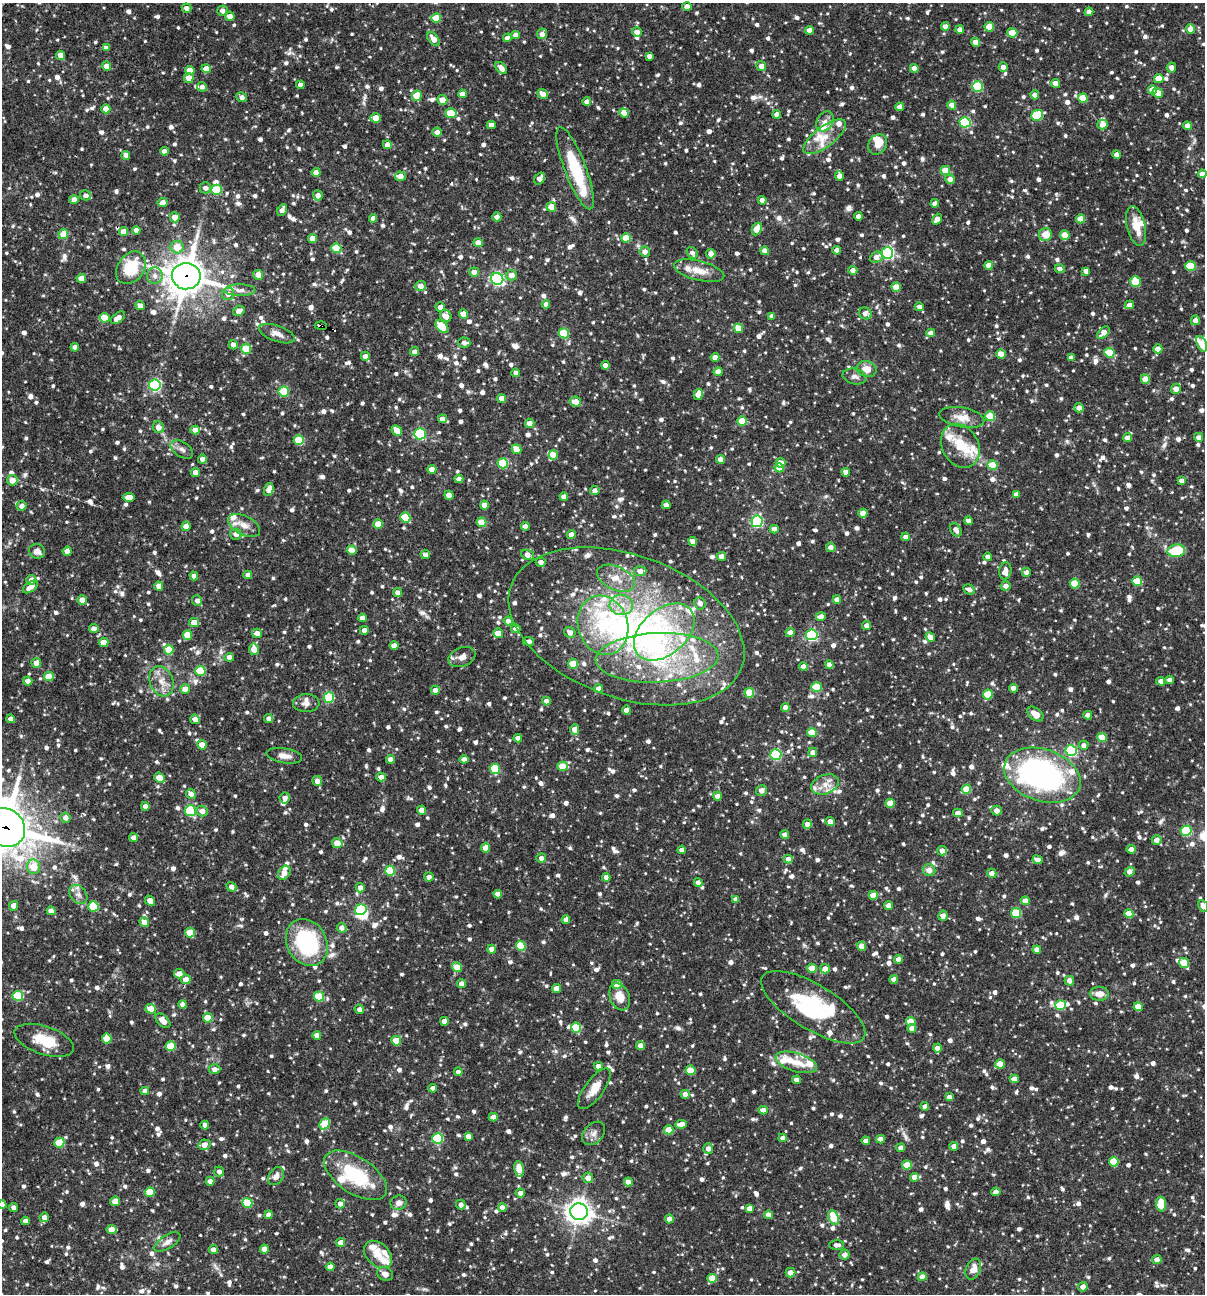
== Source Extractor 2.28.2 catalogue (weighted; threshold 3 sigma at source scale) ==
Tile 11 of 4 x 4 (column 3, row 3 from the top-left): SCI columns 2657-3859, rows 1293-2584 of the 5187 x 5169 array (HDU 1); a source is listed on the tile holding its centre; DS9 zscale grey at full resolution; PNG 1207 x 1296 px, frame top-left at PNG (2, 3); each listed source drawn as its Kron ellipse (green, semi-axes under 4 px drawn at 4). Shown black and unused: <1% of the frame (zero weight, under 3 of 4 exposures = <1% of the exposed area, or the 3 px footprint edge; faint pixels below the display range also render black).
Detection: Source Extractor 2.28.2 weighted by HDU 2 'WHT'; one run over the whole footprint, this tile lists its part. Background 0.0812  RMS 0.0038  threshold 0.0171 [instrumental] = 3 sigma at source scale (4.5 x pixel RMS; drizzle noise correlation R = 1.50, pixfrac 1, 0.05/0.05 arcsec/px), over >= 5 px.
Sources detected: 1559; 6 inside a brighter object's white glare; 4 cosmic-ray / hot-pixel residue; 1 long thin detection or spike segment (spike, bleed or trail) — neither listed nor drawn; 55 inside a brighter listed object's ellipse — not listed separately; of the other 1493, all 500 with FLUX_AUTO >= 1.88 (the completeness limit of this list) listed and drawn (993 fainter detections not listed), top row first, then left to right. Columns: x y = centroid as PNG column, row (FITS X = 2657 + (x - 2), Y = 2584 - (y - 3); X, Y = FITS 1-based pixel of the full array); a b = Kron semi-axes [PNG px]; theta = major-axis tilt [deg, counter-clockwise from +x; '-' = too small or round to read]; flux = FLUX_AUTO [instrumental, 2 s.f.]
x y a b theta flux
687 6 4 4 - 3.2
186 8 5 4 - 1.9
222 11 5 5 - 2
1089 12 4 4 - 2.6
230 16 5 4 - 2.7
436 18 5 5 - 8.3
945 26 4 4 - 2.6
989 27 5 4 - 7.5
1190 29 4 4 - 4.2
810 30 4 4 - 3.3
960 30 4 4 - 2.6
637 32 5 4 - 2.8
1012 33 5 5 - 9.3
542 34 5 5 - 2.7
516 35 4 4 - 2.8
507 38 4 4 - 2.3
433 39 8 5 -53 3.8
976 42 4 4 - 2.9
106 48 4 4 - 2.6
61 55 4 4 - 3.4
649 56 4 4 - 2.1
107 66 4 4 - 3.4
761 66 5 5 - 3
1003 67 4 4 - 2.7
1171 67 5 5 - 2.4
501 68 7 4 -50 2.4
914 68 4 4 - 3
206 69 4 4 - 3.8
190 70 5 4 - 5.1
189 78 5 5 - 3.8
1159 79 5 4 - 7.1
1055 83 4 4 - 4.2
300 85 4 4 - 2.4
978 86 5 5 - 25
202 87 5 4 - 2
1152 90 4 4 - 4.7
1158 93 5 4 - 5.7
462 94 4 4 - 2.9
543 94 5 4 - 3
1035 95 4 4 - 2.6
417 96 5 5 - 7.9
242 97 5 5 - 1.9
1083 98 5 4 - 8.4
442 100 5 5 - 3.9
587 102 4 4 - 2.7
952 105 4 4 - 4.1
899 107 4 4 - 2.7
106 109 4 4 - 3.8
451 113 6 5 - 9.9
624 113 5 4 - 3.9
777 114 4 4 - 2.2
1037 115 6 5 - 21
376 118 5 4 - 6.6
825 121 11 8 57 2.3
965 122 5 5 - 34
491 125 4 4 - 2.1
1102 125 5 5 - 2.9
1187 126 4 4 - 3.3
437 132 4 4 - 3.1
825 137 25 10 37 6.9
878 144 11 9 54 5.9
387 145 4 4 - 2.7
164 151 4 4 - 2.4
1117 154 4 4 - 2.9
126 155 4 4 - 2.6
575 168 44 10 -69 23
945 170 5 4 - 9.6
316 172 4 4 - 3.2
1202 174 4 4 - 2.9
400 176 5 4 - 3.5
839 176 4 4 - 2.7
539 178 6 5 - 2.2
950 179 5 4 - 2.7
205 188 6 5 - 1.9
216 190 5 5 - 16
86 195 5 5 - 2
318 195 5 5 - 2.7
74 199 4 4 - 2.8
762 200 4 4 - 2.2
163 203 5 4 - 3.5
935 203 4 4 - 2.2
551 207 5 5 - 6.3
282 210 6 4 63 2.1
858 216 4 4 - 2.1
175 217 5 5 - 4.2
497 217 4 4 - 2.6
373 218 4 4 - 2.2
937 219 6 4 53 3.2
1081 219 4 4 - 6.1
1136 226 20 9 -76 6.7
757 229 6 4 64 8
136 230 4 4 - 2.7
124 232 4 4 - 4.2
63 234 5 5 - 6.5
1045 235 6 6 - 5.9
1065 235 5 4 - 6.4
313 238 4 4 - 4.2
626 238 5 4 - 8.9
478 243 5 4 - 3.7
177 247 6 6 - 5.8
336 248 5 5 - 13
837 250 4 4 - 3.2
765 251 4 4 - 3.6
645 252 5 5 - 2.5
692 253 6 5 - 2
887 253 6 5 - 70
711 254 4 4 - 2.8
876 257 6 5 - 2.4
989 265 4 4 - 3.6
1190 266 5 5 - 13
131 268 18 13 55 16
1060 269 5 4 - 2.1
853 270 4 4 - 3.1
699 271 26 9 -14 6
1086 271 4 4 - 2.2
474 272 5 4 - 2.8
258 275 5 5 - 3.4
511 275 5 5 - 2.9
155 276 8 8 - 1.9
186 276 14 13 - 820
81 278 4 4 - 4.5
497 279 6 6 - 77
1135 282 5 5 - 13
421 286 5 5 - 2.8
896 287 4 4 - 7.3
240 290 15 6 0 2.3
228 294 6 6 - 2.5
546 304 4 4 - 2.2
1129 305 5 4 - 2.4
140 306 5 4 - 2.6
440 307 4 4 - 2.5
919 307 4 4 - 2.3
239 311 6 5 - 2.6
865 313 6 5 - 2.3
464 314 5 4 - 5.3
446 316 6 5 - 3.9
772 316 4 4 - 2.4
104 318 5 4 - 7.6
118 318 8 5 39 2.5
1195 320 5 4 - 2.5
321 326 6 3 -6 11
442 326 8 5 -47 10
738 328 5 4 - 6.1
564 333 5 5 - 23
931 333 4 4 - 2.9
1103 333 7 4 45 4.1
277 334 19 8 -19 3.2
464 343 6 5 - 1.9
1202 344 8 4 -67 4.4
233 345 5 4 - 2.5
75 347 4 4 - 2.6
246 349 5 5 - 9.5
1158 349 4 4 - 4
415 352 4 4 - 2.5
1109 353 5 4 - 11
1001 354 5 4 - 3.4
365 356 4 4 - 2.2
715 357 4 4 - 2.8
1071 358 4 4 - 2.6
605 365 4 4 - 2.4
867 369 10 8 -16 4.6
718 372 4 4 - 4.2
516 373 4 4 - 2
855 376 12 7 -11 2
1145 379 5 4 - 5.4
155 385 6 5 - 59
1176 389 5 5 - 2.9
284 391 5 5 - 18
698 394 5 4 - 5.3
502 398 4 4 - 3.5
575 401 6 5 - 4.1
1079 408 4 4 - 2.6
990 416 5 5 - 16
962 417 23 10 -10 5.2
442 419 4 4 - 2.6
742 421 5 4 - 9.3
530 423 5 4 - 2.9
158 427 6 5 - 3.5
195 430 4 4 - 3.1
397 431 6 4 -45 5.4
420 434 6 5 - 37
1199 437 4 4 - 2.3
1127 438 4 4 - 2.6
299 440 5 5 - 13
960 446 23 18 -61 10
182 449 12 7 -33 1.9
517 449 5 4 - 6
553 455 5 4 - 3.5
203 459 4 4 - 2.8
721 459 4 4 - 2.7
503 463 5 5 - 22
781 463 5 5 - 3.6
993 465 5 4 - 7.5
779 468 5 4 - 4.6
432 470 4 4 - 5.5
195 472 4 4 - 3.2
846 472 4 4 - 2.8
459 479 4 4 - 2.2
12 480 5 5 - 3.5
1181 481 4 4 - 2.3
269 489 6 4 71 3.4
595 490 5 4 - 2
449 495 4 4 - 5
1016 495 4 4 - 2.8
129 497 6 4 3 4
564 497 4 4 - 2.4
484 505 4 4 - 3.2
666 505 4 4 - 2.6
22 506 5 5 - 2.3
863 513 4 4 - 4.2
405 517 5 5 - 16
757 521 6 5 - 54
969 521 4 4 - 2.6
482 522 5 4 - 6.9
378 524 5 4 - 5.7
244 525 17 9 -26 3.8
186 526 4 4 - 3.3
525 526 4 4 - 2.7
774 529 4 4 - 3.2
956 530 7 5 -58 2.4
236 534 6 5 - 2.4
571 534 4 4 - 2.9
906 537 4 4 - 2.5
693 541 4 4 - 2.2
831 547 5 4 - 2.6
352 550 5 4 - 7.2
37 551 8 7 - 2.6
67 551 4 4 - 2.9
1176 551 9 6 9 14
425 554 5 4 - 2
528 555 7 5 -21 3.1
721 556 4 4 - 2.6
988 557 4 4 - 2.2
541 562 5 4 - 2.1
640 571 6 5 - 2.9
1005 571 9 6 83 2.8
1026 572 4 4 - 2.1
248 575 4 4 - 2.5
194 576 4 4 - 2.6
616 578 20 12 -25 5.9
31 580 5 4 - 2.6
1137 581 5 4 - 11
1075 583 5 5 - 10
159 586 4 4 - 3.5
1006 586 5 4 - 2.4
30 587 9 4 35 3.3
969 589 6 5 - 1.9
397 593 5 4 - 2.3
82 600 5 4 - 2.9
197 600 5 5 - 2
837 600 4 4 - 2.4
700 603 6 5 - 2.3
621 605 12 10 -1 5.1
821 617 5 4 - 2.9
362 618 4 4 - 2.2
508 621 4 4 - 2.8
194 623 5 4 - 4.8
603 625 30 25 -72 26
626 626 122 71 -20 160
867 626 4 4 - 2.3
94 629 4 4 - 2.8
516 629 4 4 - 2.5
364 630 4 4 - 2.3
570 632 6 5 - 2.6
664 632 35 22 41 27
790 632 4 4 - 2.9
257 633 5 4 - 2.9
498 633 5 4 - 4
187 635 5 4 - 7.9
812 635 5 5 - 51
930 637 5 4 - 3.2
528 641 5 4 - 2.7
104 642 5 4 - 3
394 646 4 4 - 2.9
254 649 6 5 - 3.9
169 650 5 5 - 11
229 657 4 4 - 2.9
462 657 14 9 22 3
657 658 61 25 2 45
36 663 5 5 - 2.9
573 664 5 4 - 9.8
829 665 4 4 - 2.4
803 667 4 4 - 3.4
200 671 5 5 - 15
49 676 5 5 - 6
1169 680 4 4 - 2.7
28 681 4 4 - 2.6
162 681 15 11 -70 4.7
1161 681 4 4 - 2.6
817 687 5 5 - 12
598 688 4 4 - 2.6
1013 688 4 4 - 2.9
185 689 5 5 - 4.1
435 690 4 4 - 2.6
749 693 5 5 - 15
988 694 5 5 - 12
329 697 5 5 - 24
546 701 4 4 - 2.5
306 703 13 9 1 2.5
785 707 4 4 - 2.7
627 710 4 4 - 3
1035 714 9 6 -38 3.9
1088 715 4 4 - 2.5
11 719 4 4 - 1.9
195 719 5 4 - 2.9
269 719 4 4 - 1.9
575 729 5 4 - 4.4
812 732 5 4 - 7.6
1102 737 5 4 - 8.6
518 738 4 4 - 2.6
202 745 4 4 - 5.6
1084 745 5 4 - 2.1
1071 751 5 5 - 42
813 752 4 4 - 2.6
776 754 5 5 - 39
284 756 18 7 -9 3
390 759 4 4 - 2.6
464 759 4 4 - 2.8
562 766 5 4 - 8.6
495 769 5 5 - 16
1042 775 39 26 -19 95
381 777 4 4 - 3
159 778 5 4 - 6.7
317 781 5 5 - 2.5
825 784 14 9 20 4
966 789 5 4 - 8.9
761 790 6 5 - 2.8
191 794 5 4 - 2.7
717 796 4 4 - 2.8
285 798 5 5 - 2.1
890 803 4 4 - 7
145 806 4 4 - 2.3
422 810 4 4 - 4.5
997 810 5 5 - 2.9
190 811 5 5 - 27
202 811 6 5 - 2.7
958 813 5 4 - 3
65 818 5 5 - 2
830 822 5 4 - 2.9
807 824 4 4 - 2.5
5 828 21 18 -39 1400
1186 831 5 5 - 26
785 835 4 4 - 2.6
133 838 4 4 - 2.6
1157 840 5 4 - 2.6
337 843 5 5 - 6.8
486 848 4 4 - 5.2
1131 849 4 4 - 2.4
682 850 4 4 - 2.5
942 851 5 4 - 2.7
541 858 5 5 - 2
788 859 4 4 - 3
1037 860 5 4 - 2.7
34 867 7 6 - 7.2
929 870 6 6 - 3.2
390 871 5 5 - 17
1130 872 5 4 - 3.1
284 873 7 5 56 3.5
992 873 5 4 - 2.8
429 877 5 4 - 1.9
606 877 4 4 - 3
698 883 4 4 - 2.2
231 887 5 4 - 2.2
360 888 4 4 - 2.9
78 894 10 8 -50 2
498 894 4 4 - 3.3
873 895 4 4 - 6.7
736 899 4 4 - 2.6
150 901 6 4 -47 3.9
1025 901 4 4 - 3.6
14 906 5 4 - 3
93 906 5 5 - 18
889 906 4 4 - 3.1
1203 906 6 4 -64 2.5
361 910 6 5 - 32
51 911 4 4 - 2.6
1016 913 5 5 - 15
1129 914 4 4 - 5.9
943 916 5 4 - 2.7
566 920 4 4 - 2.3
144 922 5 4 - 3
342 928 5 5 - 2.5
190 933 5 5 - 8.1
307 942 25 19 -60 40
521 946 5 4 - 14
862 946 4 4 - 4.8
492 949 4 4 - 3
1037 950 4 4 - 2.8
898 959 4 4 - 2.8
1184 963 5 5 - 11
457 967 5 4 - 6.2
812 968 4 4 - 7.2
825 969 5 4 - 3.4
179 974 5 4 - 2.8
186 979 5 5 - 4.2
894 979 4 4 - 2.3
1069 981 5 4 - 2.4
461 984 4 4 - 2.9
617 984 5 4 - 8.4
556 989 4 4 - 3.9
1099 994 9 7 0 3.6
18 996 5 5 - 21
319 997 5 5 - 15
620 997 14 9 -68 5.5
183 1005 4 4 - 2.8
1060 1005 5 5 - 17
813 1007 59 22 -31 35
1138 1007 4 4 - 6.7
151 1009 5 4 - 8.5
359 1009 5 4 - 2
208 1018 5 4 - 6.9
163 1021 9 5 -44 4.2
444 1021 4 4 - 3.7
911 1021 5 4 - 9.4
576 1028 5 5 - 16
912 1028 4 4 - 3
317 1035 4 4 - 2.7
107 1039 5 5 - 7.8
44 1040 31 14 -18 11
396 1041 5 4 - 9.6
171 1046 5 5 - 14
641 1046 4 4 - 4.4
937 1048 4 4 - 2.6
796 1062 21 9 -17 5.8
1000 1064 5 4 - 5.4
598 1066 4 4 - 2.6
215 1069 6 5 - 2.2
690 1070 5 4 - 10
458 1072 4 4 - 2.5
1014 1079 4 4 - 3.6
797 1080 4 4 - 2.5
433 1088 4 4 - 1.9
594 1089 24 9 54 5.3
145 1091 4 4 - 2.7
685 1094 4 4 - 3
949 1097 4 4 - 2.2
925 1106 4 4 - 2.5
763 1110 4 4 - 2.9
493 1117 4 4 - 2.7
324 1124 6 5 - 16
681 1124 5 4 - 4.7
205 1125 4 4 - 1.9
669 1130 5 4 - 5.9
594 1133 13 9 46 2.4
468 1136 4 4 - 2.7
437 1138 5 5 - 25
783 1138 4 4 - 2.2
881 1139 4 4 - 3.1
866 1141 4 4 - 2.4
59 1143 5 5 - 13
204 1145 6 5 - 2.9
954 1146 4 4 - 3.1
900 1148 4 4 - 2
708 1149 5 5 - 2.4
1114 1162 5 4 - 11
907 1165 5 4 - 7.8
519 1169 8 5 -80 4.4
219 1171 5 5 - 2
355 1175 36 18 -33 25
276 1176 9 7 56 2.5
914 1177 4 4 - 3.6
588 1178 5 5 - 3
210 1181 4 4 - 2.5
628 1182 4 4 - 2.6
150 1192 5 4 - 11
996 1192 4 4 - 2.7
520 1193 4 4 - 2.4
115 1201 5 4 - 4
247 1203 5 5 - 18
399 1203 8 7 - 2.3
340 1204 5 4 - 2.3
1161 1204 7 5 -83 13
2 1205 4 4 - 2.5
461 1205 5 4 - 2.2
14 1207 4 4 - 2.2
502 1208 4 4 - 2.7
749 1208 4 4 - 2.5
579 1212 9 8 - 300
269 1215 4 4 - 2.3
768 1215 4 4 - 2.8
44 1217 5 5 - 2.5
834 1218 8 5 -65 11
669 1219 4 4 - 3.3
25 1221 4 4 - 2.1
112 1230 5 4 - 6.4
167 1242 15 6 32 2.2
341 1243 4 4 - 4.6
837 1245 7 5 2 2
264 1249 4 4 - 3.3
214 1250 4 4 - 3.1
378 1254 16 11 -43 5.3
845 1255 5 5 - 2.8
1157 1260 4 4 - 2.4
330 1267 4 4 - 2.6
973 1269 11 7 68 4.4
790 1273 5 5 - 3
385 1274 8 6 -23 2.1
922 1277 4 4 - 3.8
712 1278 4 4 - 7.1
1083 1287 5 4 - 2.5
Overlapping masked pixels (flux is a lower limit): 3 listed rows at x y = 186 276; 321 326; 5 828
Isophote crosses this tile's border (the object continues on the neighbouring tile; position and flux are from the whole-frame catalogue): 6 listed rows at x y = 230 16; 1202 174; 1202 344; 5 828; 1203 906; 2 1205